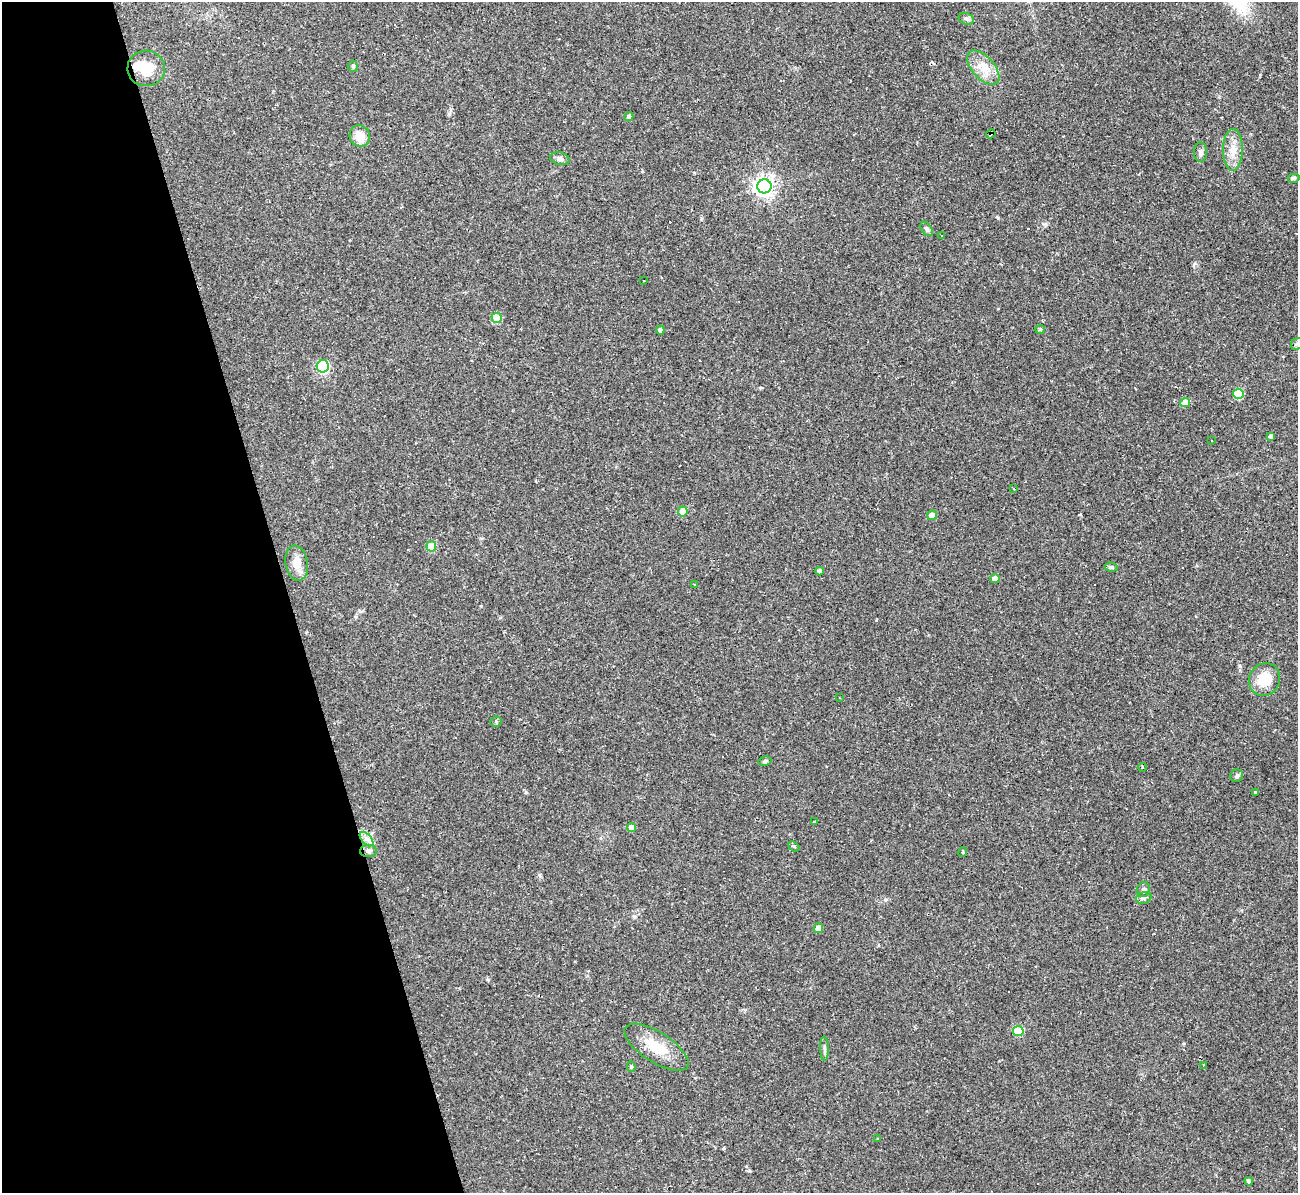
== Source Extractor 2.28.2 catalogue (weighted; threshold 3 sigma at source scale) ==
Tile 5 of 4 x 4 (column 1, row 2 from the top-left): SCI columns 1-1296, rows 2523-3713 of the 5182 x 5165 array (HDU 1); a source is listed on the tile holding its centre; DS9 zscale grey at full resolution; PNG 1300 x 1195 px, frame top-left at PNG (2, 2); each listed source drawn as its Kron ellipse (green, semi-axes under 4 px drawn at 4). Shown black and unused: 22% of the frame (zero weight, under 2 of 3 exposures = <1% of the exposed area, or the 3 px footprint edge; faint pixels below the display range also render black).
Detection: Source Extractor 2.28.2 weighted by HDU 2 'WHT'; one run over the whole footprint, this tile lists its part. Background 0.11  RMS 0.0065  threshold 0.0293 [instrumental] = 3 sigma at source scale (4.5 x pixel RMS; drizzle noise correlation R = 1.50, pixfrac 1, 0.05/0.05 arcsec/px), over >= 5 px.
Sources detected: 72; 1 inside a brighter object's white glare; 15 cosmic-ray / hot-pixel residue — neither listed nor drawn; the other 56 listed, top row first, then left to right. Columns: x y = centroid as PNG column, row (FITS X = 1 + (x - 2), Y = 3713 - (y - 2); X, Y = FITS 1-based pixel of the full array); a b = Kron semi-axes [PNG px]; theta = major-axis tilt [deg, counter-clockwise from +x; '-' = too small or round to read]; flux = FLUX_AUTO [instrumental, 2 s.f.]
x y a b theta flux
966 19 8 5 -22 1.5
353 66 5 4 - 1
146 68 19 18 - 13
983 68 21 11 -49 9.6
629 117 5 4 - 2.3
991 134 5 3 - 2.4
360 136 11 10 - 9.2
1233 150 21 10 89 8
1200 152 10 6 89 2.4
560 159 10 6 -12 2.3
1294 178 6 4 15 1.1
764 186 7 7 - 360
927 229 8 5 -56 1.5
941 236 3 2 - 0.62
643 281 3 2 - 0.71
497 318 5 5 - 19
1040 329 5 4 - 0.74
660 330 4 4 - 2.1
1297 344 7 5 43 1.2
323 366 6 6 - 81
1238 394 5 5 - 24
1185 403 5 4 - 11
1271 437 4 4 - 2.6
1212 440 3 2 - 0.59
1014 489 3 2 - 0.43
683 511 5 5 - 13
932 515 5 4 - 5.2
431 546 5 5 - 17
297 563 18 11 -80 7.3
1111 567 7 4 -6 1.2
820 571 4 4 - 2.3
995 578 4 4 - 3.7
694 584 3 3 - 1.8
1265 679 17 15 60 15
839 698 3 2 - 0.42
496 722 5 5 - 0.87
765 761 7 4 11 1.2
1142 767 4 3 - 0.47
1237 776 6 6 - 1.3
1256 792 3 3 - 3.5
814 822 4 2 - 0.55
632 827 4 4 - 6.4
367 839 8 5 -48 2.7
794 846 6 4 -39 1.2
368 851 8 6 1 1.8
963 852 5 3 - 0.54
1143 890 8 6 69 2.2
1144 898 8 6 16 1.7
818 928 5 4 - 4.9
1018 1031 5 5 - 27
656 1047 36 15 -33 19
824 1049 12 4 -88 1.7
1204 1065 3 3 - 1.9
631 1067 5 4 - 1
878 1139 3 2 - 0.9
1249 1181 4 4 - 2
Overlapping masked pixels (flux is a lower limit): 1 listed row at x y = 991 134
Isophote crosses this tile's border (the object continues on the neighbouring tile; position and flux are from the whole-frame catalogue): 1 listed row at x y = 1297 344
Unlisted compact peaks at least as high as the median listed source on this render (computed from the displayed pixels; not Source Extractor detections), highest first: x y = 1240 666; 449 114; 526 792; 488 980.